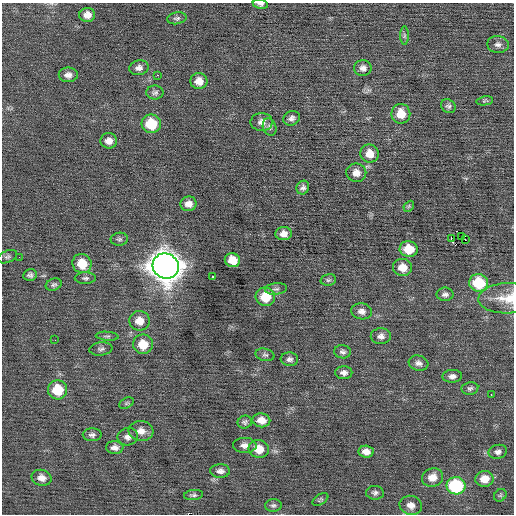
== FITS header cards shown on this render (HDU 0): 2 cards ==
NAXIS1  =                  512 / Axis length
NAXIS2  =                  512 / Axis length

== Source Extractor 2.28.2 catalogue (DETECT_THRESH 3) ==
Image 512 x 512 px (HDU 0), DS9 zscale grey, 1 PNG px = 1 image px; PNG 516 x 516 px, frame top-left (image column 1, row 512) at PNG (2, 3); each listed source drawn as its Kron ellipse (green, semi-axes under 4 px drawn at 4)
Background -0.00196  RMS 0.71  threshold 2.14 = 3 sigma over >= 5 px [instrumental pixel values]
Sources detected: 84; all 84 listed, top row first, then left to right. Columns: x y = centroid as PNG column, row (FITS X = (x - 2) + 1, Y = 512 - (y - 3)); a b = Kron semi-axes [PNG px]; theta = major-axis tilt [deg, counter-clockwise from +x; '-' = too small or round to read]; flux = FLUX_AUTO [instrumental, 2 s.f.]
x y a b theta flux
260 4 7 4 -9 130
87 15 8 7 - 350
177 18 10 6 10 120
404 36 9 4 90 110
498 44 11 8 -6 210
139 68 9 7 13 220
363 68 9 8 - 230
68 75 9 7 1 280
157 75 2 2 - 220
199 81 8 8 - 440
155 93 8 7 - 140
485 101 8 4 10 80
448 106 7 6 - 130
401 114 10 9 - 800
292 118 8 7 - 180
262 122 11 9 0 280
151 124 9 9 - 1600
270 127 9 6 -70 130
109 141 8 7 - 310
370 154 9 9 - 620
356 173 10 9 - 360
303 188 7 6 - 160
188 204 8 7 - 310
409 206 6 4 47 74
283 234 8 6 5 310
461 236 2 2 - 51
119 239 8 6 3 110
451 239 3 2 - 2700
465 240 3 2 - 240
409 249 9 8 - 1000
7 257 10 6 23 110
19 257 2 2 - 37
232 260 8 7 - 750
82 264 10 9 - 1000
166 266 13 12 - 79000
403 267 9 8 - 570
30 275 6 6 - 130
213 277 3 3 - 260
85 278 10 6 1 130
328 280 8 5 14 99
479 283 9 8 - 2200
54 285 8 6 19 110
276 289 11 5 6 130
445 294 8 6 0 170
265 297 10 9 - 1100
507 298 29 15 3 1100
362 311 10 8 -12 260
139 321 10 10 - 530
107 336 11 4 -4 110
381 336 10 8 1 240
55 340 2 2 - 71
143 344 10 10 - 830
101 349 11 6 6 150
343 352 8 6 -8 140
265 355 9 6 -14 120
289 359 9 7 -4 170
419 363 10 7 -16 230
344 373 8 6 0 210
452 376 10 6 3 210
470 388 8 6 9 130
58 390 10 9 - 1500
491 395 3 2 - 160
126 403 8 5 27 80
261 420 9 7 -10 440
245 422 7 6 - 120
141 431 12 10 -7 400
92 435 9 6 1 160
128 437 10 8 10 240
245 445 12 7 -1 280
115 447 8 6 -3 240
259 449 10 9 - 740
366 452 7 6 - 360
498 452 9 7 13 180
220 471 10 7 -1 220
432 477 10 9 - 500
41 478 10 8 -14 330
484 479 9 8 - 610
456 486 9 8 - 4000
375 493 9 7 -4 140
193 495 9 5 7 110
500 495 7 5 45 82
320 499 9 5 33 87
273 505 8 6 4 120
411 505 11 9 -14 380
At the frame edge (FLAGS 8, measured only in part): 2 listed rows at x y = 260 4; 507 298